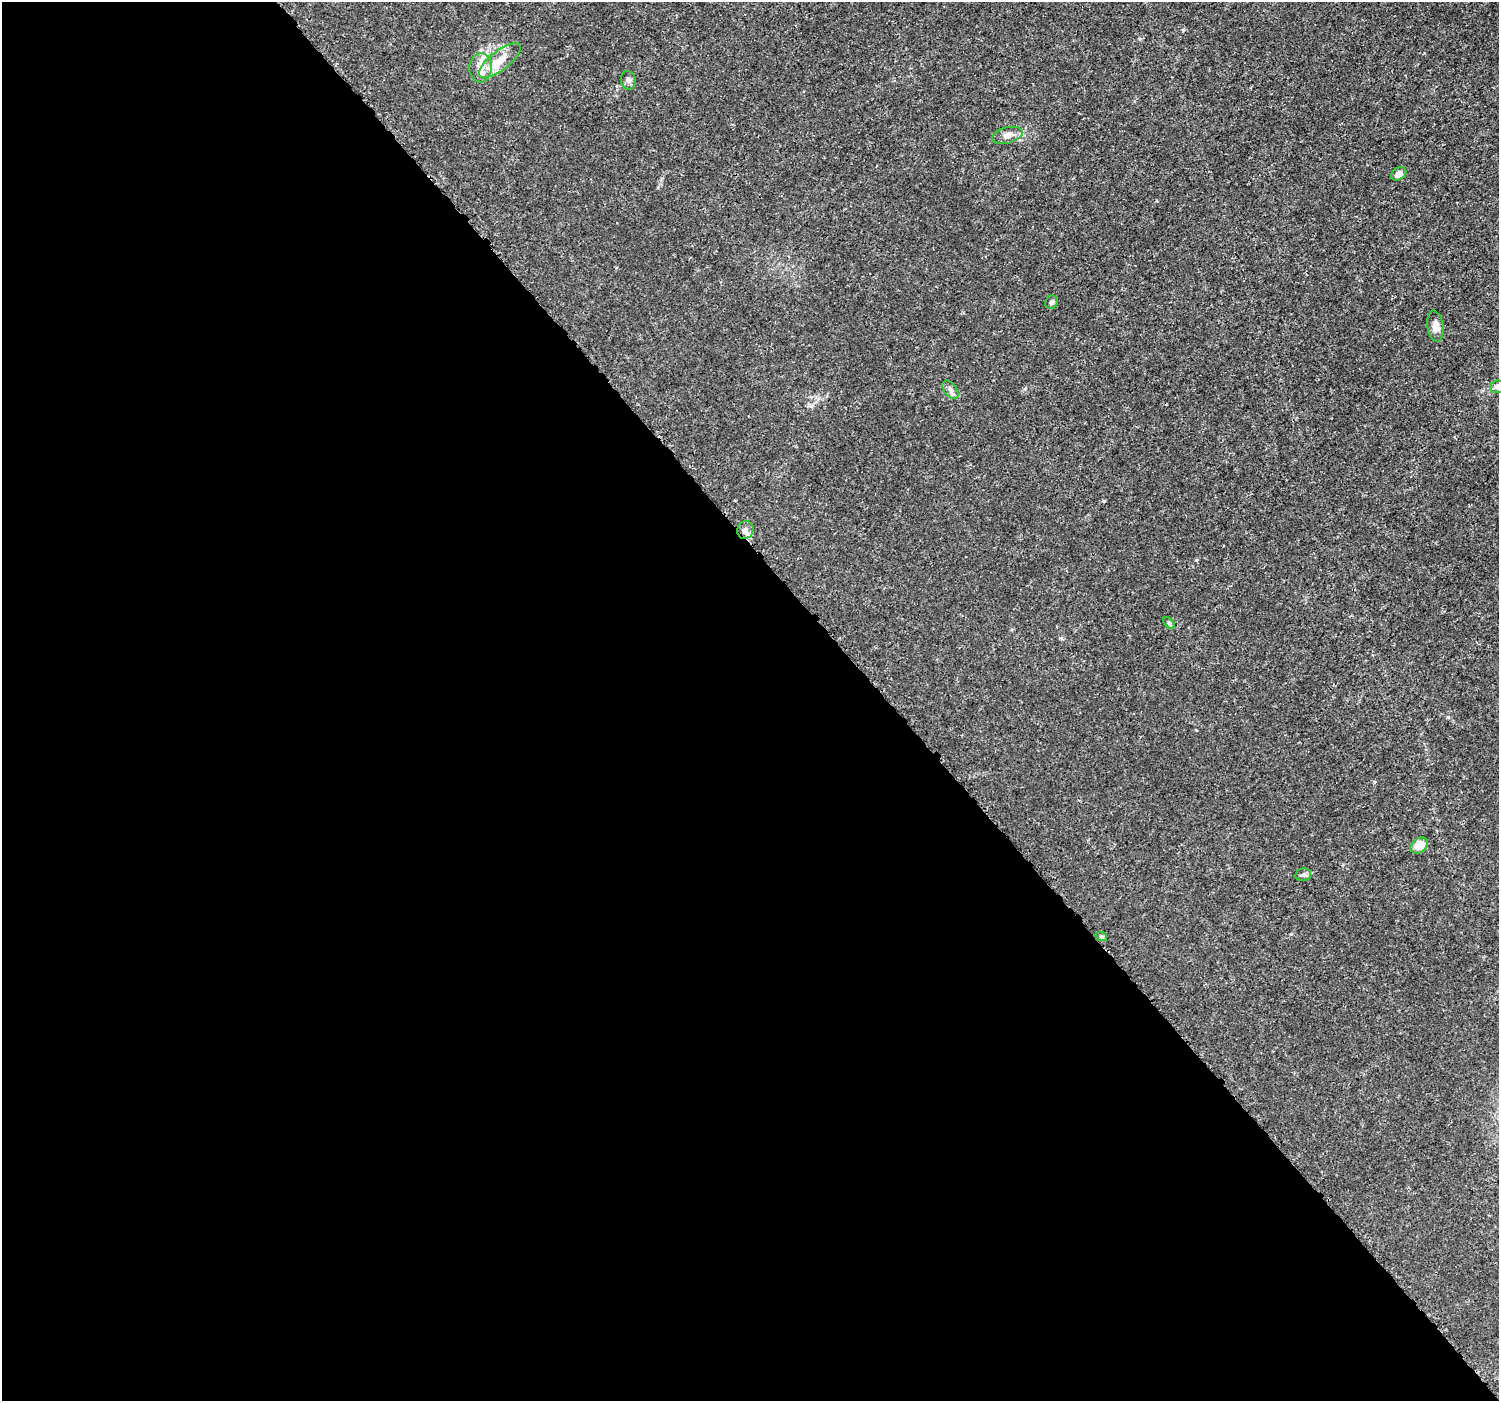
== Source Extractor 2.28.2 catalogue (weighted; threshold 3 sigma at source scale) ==
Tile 9 of 4 x 4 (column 1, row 3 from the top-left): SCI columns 23-1519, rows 1566-2964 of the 6037 x 5992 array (HDU 1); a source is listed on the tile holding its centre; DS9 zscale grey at full resolution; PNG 1501 x 1403 px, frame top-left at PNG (2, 2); each listed source drawn as its Kron ellipse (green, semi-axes under 4 px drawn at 4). Shown black and unused: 59% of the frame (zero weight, under 3 of 5 exposures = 2% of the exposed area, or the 3 px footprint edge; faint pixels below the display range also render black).
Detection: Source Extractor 2.28.2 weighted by HDU 2 'WHT'; one run over the whole footprint, this tile lists its part. Background 0.00147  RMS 7.1e-04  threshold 0.00317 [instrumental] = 3 sigma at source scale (4.5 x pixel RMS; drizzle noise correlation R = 1.50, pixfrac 1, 0.0396/0.0396 arcsec/px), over >= 5 px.
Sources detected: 15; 1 inside a brighter listed object's ellipse — not listed separately; the other 14 listed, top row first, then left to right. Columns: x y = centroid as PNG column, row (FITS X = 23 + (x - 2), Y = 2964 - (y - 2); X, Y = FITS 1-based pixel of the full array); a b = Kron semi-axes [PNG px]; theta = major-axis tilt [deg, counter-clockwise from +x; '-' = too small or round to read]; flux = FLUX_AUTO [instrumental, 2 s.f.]
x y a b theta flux
500 61 25 9 38 1.3
481 68 15 11 86 0.77
628 80 9 7 -79 0.21
1007 135 15 8 15 0.47
1399 174 8 6 32 0.41
1051 302 7 6 - 0.16
1435 326 15 8 -81 0.44
1498 387 7 6 - 0.25
950 390 10 6 -53 0.25
745 530 9 8 - 0.35
1169 623 7 4 -45 0.11
1419 846 9 7 38 0.92
1303 875 8 6 9 0.2
1101 936 6 4 -18 0.1
Isophote crosses this tile's border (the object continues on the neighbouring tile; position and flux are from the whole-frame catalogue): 1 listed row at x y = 1498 387
Unlisted compact peaks at least as high as the median listed source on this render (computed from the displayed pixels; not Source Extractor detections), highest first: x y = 1448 717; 1104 501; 1196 560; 1025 389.